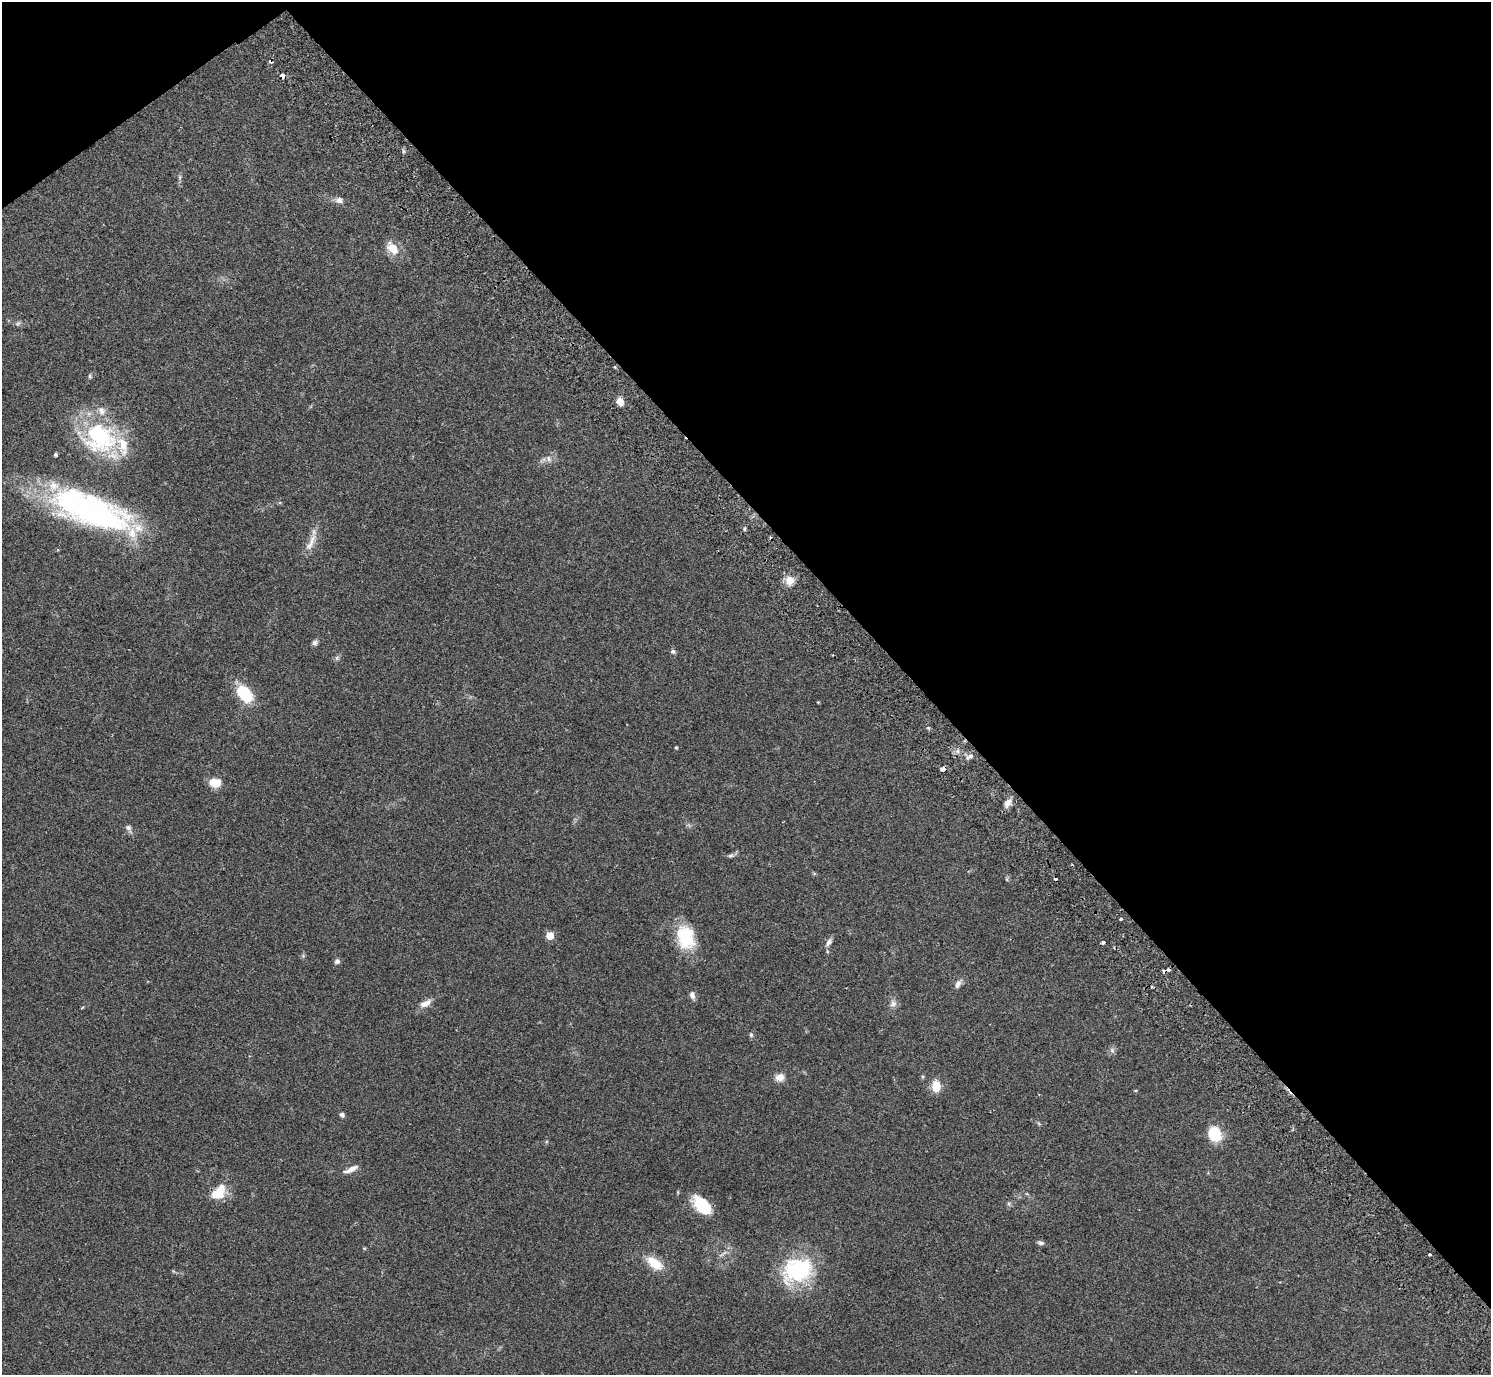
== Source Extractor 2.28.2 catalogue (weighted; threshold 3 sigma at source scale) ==
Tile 3 of 4 x 4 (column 3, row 1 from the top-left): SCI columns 3025-4513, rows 4323-5695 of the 6052 x 6035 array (HDU 1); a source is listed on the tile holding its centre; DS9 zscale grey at full resolution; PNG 1493 x 1377 px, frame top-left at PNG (2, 2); no overlay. Shown black and unused: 40% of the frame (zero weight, under 2 of 3 exposures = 3% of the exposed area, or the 3 px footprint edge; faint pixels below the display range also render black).
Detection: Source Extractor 2.28.2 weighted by HDU 2 'WHT'; one run over the whole footprint, this tile lists its part. Background 0.0812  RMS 0.0059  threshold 0.0267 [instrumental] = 3 sigma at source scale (4.5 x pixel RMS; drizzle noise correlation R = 1.50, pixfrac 1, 0.05/0.05 arcsec/px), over >= 5 px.
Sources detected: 66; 1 inside a brighter object's white glare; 3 cosmic-ray / hot-pixel residue — not listed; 5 inside a brighter listed object's ellipse — not listed separately; the other 57 listed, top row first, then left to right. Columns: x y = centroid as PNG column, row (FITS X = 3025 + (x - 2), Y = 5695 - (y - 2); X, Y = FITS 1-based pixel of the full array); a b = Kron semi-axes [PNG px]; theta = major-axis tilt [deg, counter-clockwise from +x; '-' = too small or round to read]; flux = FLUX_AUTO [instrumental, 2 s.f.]
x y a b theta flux
271 61 5 4 - 1.3
282 75 4 3 - 4.9
403 151 6 4 -72 0.88
180 177 7 4 90 1
339 200 11 8 -7 2.8
392 248 13 9 -50 10
18 323 9 6 30 1.3
615 367 4 3 - 0.72
90 376 6 5 - 0.96
620 401 7 6 - 5.6
101 438 51 38 3 59
549 459 10 7 -60 2.5
91 511 94 32 -18 150
744 529 5 3 - 0.79
311 542 34 8 65 7
790 580 13 12 - 5.7
315 642 8 6 28 1.7
673 651 7 6 - 1.3
337 658 7 6 - 1.3
244 693 16 10 -49 30
818 702 4 3 - 0.44
928 728 5 5 - 0.77
676 747 4 3 - 0.79
970 756 8 5 20 2.6
943 769 5 4 - 3.6
215 783 12 9 -8 8.8
1008 803 15 8 53 3.5
129 828 13 6 -61 2.1
731 855 8 5 28 1.3
1007 879 6 4 73 0.71
1121 919 3 3 - 1.4
550 935 5 5 - 14
686 937 29 20 -76 26
829 942 13 6 63 2.6
337 961 8 6 40 1.6
958 984 13 6 62 2.5
692 995 9 6 -74 2.6
425 1003 17 8 28 4.6
893 1003 11 9 41 2.8
82 1007 4 3 - 0.61
751 1035 6 5 - 1.1
1112 1050 8 7 - 1.7
780 1077 11 9 12 4.7
936 1086 13 9 -88 8.7
1135 1090 5 3 - 0.47
342 1115 5 4 - 2.2
1215 1134 18 15 -64 14
351 1169 19 6 24 4.1
219 1193 19 13 46 13
1009 1203 6 5 - 0.95
702 1205 23 13 -44 20
1041 1243 8 5 -11 1.5
364 1248 5 3 - 0.56
723 1254 16 4 34 2.1
1430 1255 3 3 - 0.82
654 1263 21 11 -37 13
797 1270 38 29 22 48
Overlapping masked pixels (flux is a lower limit): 5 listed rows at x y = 271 61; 282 75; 970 756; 943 769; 219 1193